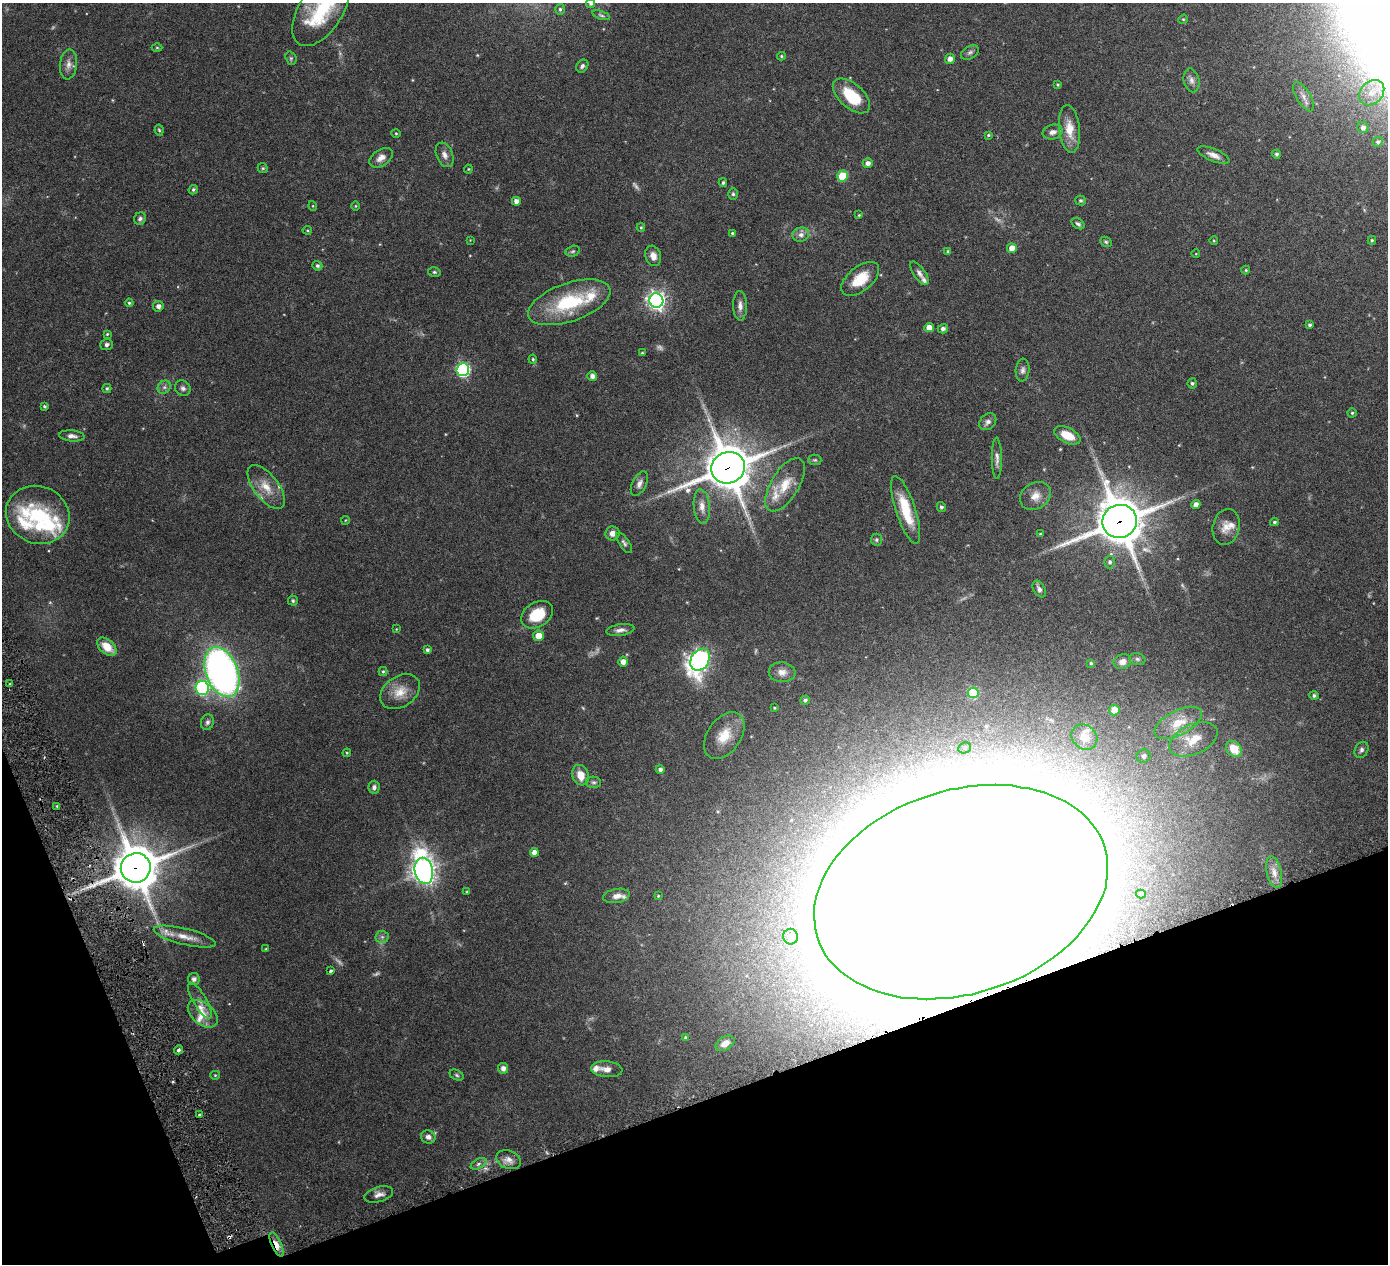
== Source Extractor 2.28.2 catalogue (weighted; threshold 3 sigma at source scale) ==
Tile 14 of 4 x 4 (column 2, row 4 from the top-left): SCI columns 1401-2786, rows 189-1450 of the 5576 x 5554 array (HDU 1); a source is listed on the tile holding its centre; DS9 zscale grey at full resolution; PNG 1390 x 1266 px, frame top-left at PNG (2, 3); each listed source drawn as its Kron ellipse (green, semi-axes under 4 px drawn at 4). Shown black and unused: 17% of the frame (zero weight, under 3 of 6 exposures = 1% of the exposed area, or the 3 px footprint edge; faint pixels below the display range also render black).
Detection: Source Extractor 2.28.2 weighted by HDU 2 'WHT'; one run over the whole footprint, this tile lists its part. Background 0.0801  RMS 0.0034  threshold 0.0139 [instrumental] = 3 sigma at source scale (4.09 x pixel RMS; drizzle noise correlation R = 1.36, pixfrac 0.8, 0.05/0.05 arcsec/px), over >= 5 px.
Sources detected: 200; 10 too faint to see at this stretch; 1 cosmic-ray / hot-pixel residue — neither listed nor drawn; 15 inside a brighter listed object's ellipse — not listed separately; the other 174 listed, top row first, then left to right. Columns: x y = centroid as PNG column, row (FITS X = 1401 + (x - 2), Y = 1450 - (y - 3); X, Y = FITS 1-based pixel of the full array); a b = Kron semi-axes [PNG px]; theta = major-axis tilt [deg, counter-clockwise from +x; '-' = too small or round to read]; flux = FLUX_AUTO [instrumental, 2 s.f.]
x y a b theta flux
591 3 5 4 - 0.68
560 9 5 4 - 0.48
321 10 40 22 58 22
601 15 9 4 -18 0.51
1183 19 5 4 - 0.34
157 48 5 3 - 0.33
970 52 9 6 32 0.82
781 56 4 4 - 0.36
291 58 7 5 -71 0.55
950 59 5 5 - 1.8
69 64 15 8 84 2
582 66 7 5 52 0.73
1191 80 12 8 -77 1.4
1058 85 3 3 - 0.34
1372 93 14 11 46 4.1
851 96 22 12 -41 10
1304 97 16 7 -59 2.1
1363 127 6 5 - 1.2
1069 129 24 10 -84 5.3
159 130 5 4 - 0.42
1053 132 10 7 15 1.5
396 133 4 4 - 0.34
988 135 3 3 - 0.35
1378 142 5 5 - 0.72
1276 154 4 4 - 0.61
445 155 13 8 -68 1.6
1213 155 17 6 -22 1.9
381 158 13 8 34 2.1
868 163 5 4 - 1.4
263 168 5 4 - 0.4
468 169 4 4 - 0.28
843 176 5 5 - 11
723 183 4 3 - 0.44
193 190 5 4 - 0.48
733 194 6 5 - 0.47
516 201 4 4 - 1.5
1081 201 5 5 - 0.55
313 206 5 3 - 0.25
356 206 5 3 - 0.26
859 215 4 3 - 0.29
140 219 6 5 - 0.74
1078 224 7 4 -32 0.65
641 227 4 4 - 0.32
307 230 4 4 - 0.31
732 233 4 4 - 0.39
801 235 8 7 - 1.4
470 240 4 4 - 0.22
1372 240 4 3 - 0.43
1214 241 4 3 - 0.24
1106 242 6 5 - 0.47
1012 248 5 5 - 2.8
573 251 7 5 16 0.56
948 252 4 4 - 0.54
1196 254 4 3 - 0.2
653 256 10 7 -72 2
317 266 5 4 - 0.6
1246 270 4 4 - 0.32
434 272 6 5 - 0.48
919 273 14 5 -55 1.3
860 279 22 12 39 7.1
656 300 7 7 - 130
569 302 43 19 19 21
129 303 4 4 - 0.39
158 306 5 5 - 1.3
740 306 15 7 -89 1.7
1310 325 4 4 - 0.55
929 328 5 4 - 2.8
943 329 5 4 - 0.93
107 334 3 3 - 0.33
107 345 6 5 - 0.87
642 353 3 3 - 0.3
533 359 4 4 - 0.38
463 370 6 6 - 46
1023 370 11 7 85 1.1
592 376 5 4 - 1.5
1192 383 5 4 - 0.61
164 387 7 6 - 0.91
107 388 4 4 - 0.52
183 388 8 7 - 0.96
44 406 3 3 - 0.46
1352 413 4 4 - 0.44
988 422 9 7 45 1.3
1067 435 14 7 -26 5.1
72 436 13 5 -5 1.3
997 458 21 5 -89 1.5
815 460 6 5 - 0.48
728 468 17 15 25 1100
639 484 13 7 63 1.5
785 485 30 14 58 6.9
266 487 26 12 -52 5.2
1035 496 16 13 34 3.2
1196 505 4 4 - 1.6
702 507 17 8 -84 2.6
941 507 5 4 - 0.63
906 510 35 10 -72 10
38 515 32 28 -22 20
346 520 4 3 - 0.22
1120 521 17 16 - 1200
1274 522 4 3 - 0.47
1226 527 18 13 78 3.3
612 533 7 7 - 1.5
1040 534 4 3 - 0.26
877 540 6 6 - 0.52
624 543 12 5 -56 0.79
1110 562 6 5 - 0.69
1039 589 9 5 -60 0.98
293 601 5 5 - 0.61
537 615 17 12 32 9.4
396 629 4 3 - 0.22
620 630 14 6 8 1.4
538 636 5 5 - 3.7
107 647 11 7 -41 4.8
427 650 4 3 - 0.66
1137 659 8 6 -17 0.68
700 660 12 9 59 140
623 662 5 4 - 1.7
1122 662 9 7 22 1.9
1091 663 3 3 - 0.39
383 671 4 4 - 0.37
222 672 26 16 -69 140
782 672 13 10 -5 2.2
10 684 4 4 - 0.4
202 688 7 7 - 36
400 692 21 15 35 4.9
973 693 5 5 - 13
1314 696 4 4 - 0.58
805 700 5 4 - 0.64
774 708 4 3 - 0.31
1114 710 5 5 - 3.1
207 722 8 6 74 0.84
1178 723 26 12 28 6.9
724 736 26 16 55 7
1084 737 14 12 -43 3.2
1193 739 25 15 24 7
965 748 6 5 - 0.75
1234 749 9 7 -47 5.8
1361 750 8 6 60 0.87
347 753 4 4 - 0.33
1144 756 7 6 - 1.1
660 769 4 4 - 0.88
581 775 10 8 -71 3.6
594 782 7 5 -1 0.7
374 787 6 5 - 0.89
57 806 4 3 - 0.36
534 852 4 4 - 1.9
136 868 15 14 - 1100
424 871 13 9 -78 230
1274 872 16 7 -76 2.3
467 892 3 3 - 0.42
961 892 151 102 17 4900
1141 894 5 4 - 0.51
617 896 13 7 10 2.3
658 896 4 4 - 0.26
185 937 32 8 -14 4.3
382 937 6 6 - 0.77
791 937 8 7 - 1.3
266 949 4 3 - 0.26
331 971 3 3 - 0.56
194 979 6 6 - 1.1
200 1001 20 6 -59 1.9
203 1014 17 10 -40 3.8
685 1037 4 3 - 0.34
725 1043 10 6 32 2.2
179 1050 4 4 - 1
503 1068 5 5 - 1.4
607 1069 16 8 -6 2.2
215 1075 4 4 - 0.32
457 1075 7 5 -28 0.52
199 1115 2 2 - 0.33
428 1137 7 6 - 1.6
509 1160 13 9 -20 2
478 1164 8 4 28 0.82
379 1194 15 7 16 1.7
276 1244 13 5 -66 3.1
Overlapping masked pixels (flux is a lower limit): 5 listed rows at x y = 728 468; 1120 521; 136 868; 961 892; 276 1244
Isophote crosses this tile's border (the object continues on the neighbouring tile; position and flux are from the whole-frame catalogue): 2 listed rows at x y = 591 3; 321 10